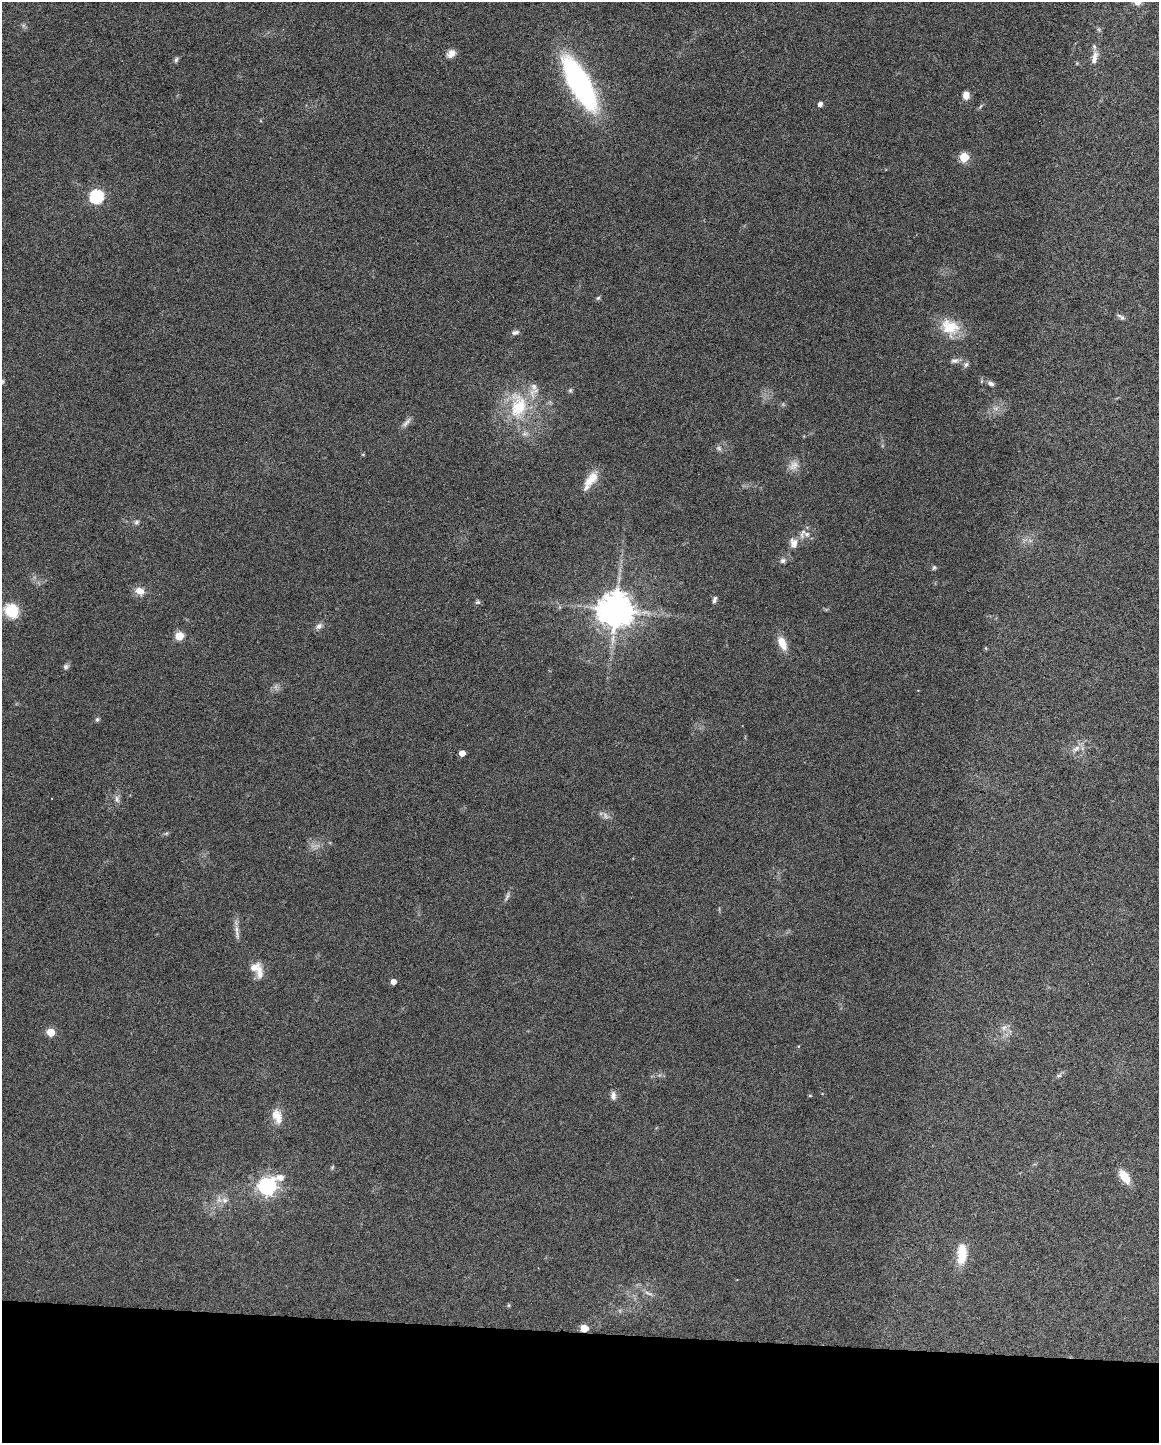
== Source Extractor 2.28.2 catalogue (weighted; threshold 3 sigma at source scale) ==
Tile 10 of 4 x 3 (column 2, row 3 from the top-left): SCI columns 1160-2316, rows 220-1660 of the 4630 x 4648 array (HDU 1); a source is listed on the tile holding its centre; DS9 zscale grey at full resolution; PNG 1161 x 1445 px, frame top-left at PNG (2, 2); no overlay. Shown black and unused: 8% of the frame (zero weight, under 4 of 8 exposures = <1% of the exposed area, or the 3 px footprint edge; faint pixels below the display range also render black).
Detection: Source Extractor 2.28.2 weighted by HDU 2 'WHT'; one run over the whole footprint, this tile lists its part. Background 0.0691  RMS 0.0048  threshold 0.0198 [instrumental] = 3 sigma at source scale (4.09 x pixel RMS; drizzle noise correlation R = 1.36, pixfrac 0.8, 0.05/0.05 arcsec/px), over >= 5 px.
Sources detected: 65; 3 too faint to see at this stretch — not listed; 4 inside a brighter listed object's ellipse — not listed separately; the other 58 listed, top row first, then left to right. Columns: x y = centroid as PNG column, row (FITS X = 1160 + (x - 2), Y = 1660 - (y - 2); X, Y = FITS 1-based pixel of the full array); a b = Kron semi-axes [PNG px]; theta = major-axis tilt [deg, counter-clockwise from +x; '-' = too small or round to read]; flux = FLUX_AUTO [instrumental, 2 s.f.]
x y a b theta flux
451 53 11 9 42 3
1094 58 19 7 77 3.8
176 60 8 5 63 0.93
579 83 42 14 -61 120
966 95 8 7 - 3.4
820 104 5 4 - 1.9
964 157 5 5 - 19
97 196 6 6 - 74
598 298 7 4 44 0.66
1121 317 12 5 -35 1.2
950 327 24 19 -28 12
515 332 9 6 19 1.5
954 361 11 7 6 1.7
966 364 8 6 46 1.2
2 381 7 5 84 0.67
991 383 9 6 -22 1.4
570 390 6 5 - 0.72
519 407 37 22 75 24
406 422 17 5 48 2
363 454 4 4 - 0.45
794 465 15 11 52 3.7
591 478 22 11 50 6.7
136 522 8 6 36 1.1
807 534 24 7 14 3.6
783 561 8 6 29 1.3
934 568 6 5 - 0.74
140 591 10 8 -19 4.3
715 599 9 5 71 1.1
478 602 7 5 14 0.85
11 610 14 12 -45 13
616 610 10 9 - 1100
319 626 10 7 35 1.7
179 636 5 5 - 15
782 643 19 10 -64 5.6
986 648 5 3 - 0.43
66 667 7 7 - 1.1
97 719 6 5 - 0.72
1076 748 12 6 37 2.4
462 753 4 4 - 4.7
117 799 11 6 -75 1.7
166 834 6 4 20 0.64
507 896 12 4 69 1.3
237 934 14 5 -82 2
254 968 18 12 10 5.1
393 982 4 4 - 3
1004 1028 10 6 39 1.9
51 1032 5 5 - 12
1059 1076 8 4 9 0.83
613 1095 12 6 -85 1.8
810 1095 5 3 - 0.39
277 1116 20 11 -71 5.2
332 1167 6 4 68 0.56
1124 1177 13 7 -55 8.5
267 1186 8 7 - 200
225 1200 9 8 - 2.3
962 1255 24 10 86 11
509 1305 6 4 71 0.48
584 1328 5 5 - 12
Overlapping masked pixels (flux is a lower limit): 1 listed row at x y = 584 1328
Isophote crosses this tile's border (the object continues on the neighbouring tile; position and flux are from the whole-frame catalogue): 1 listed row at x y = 2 381